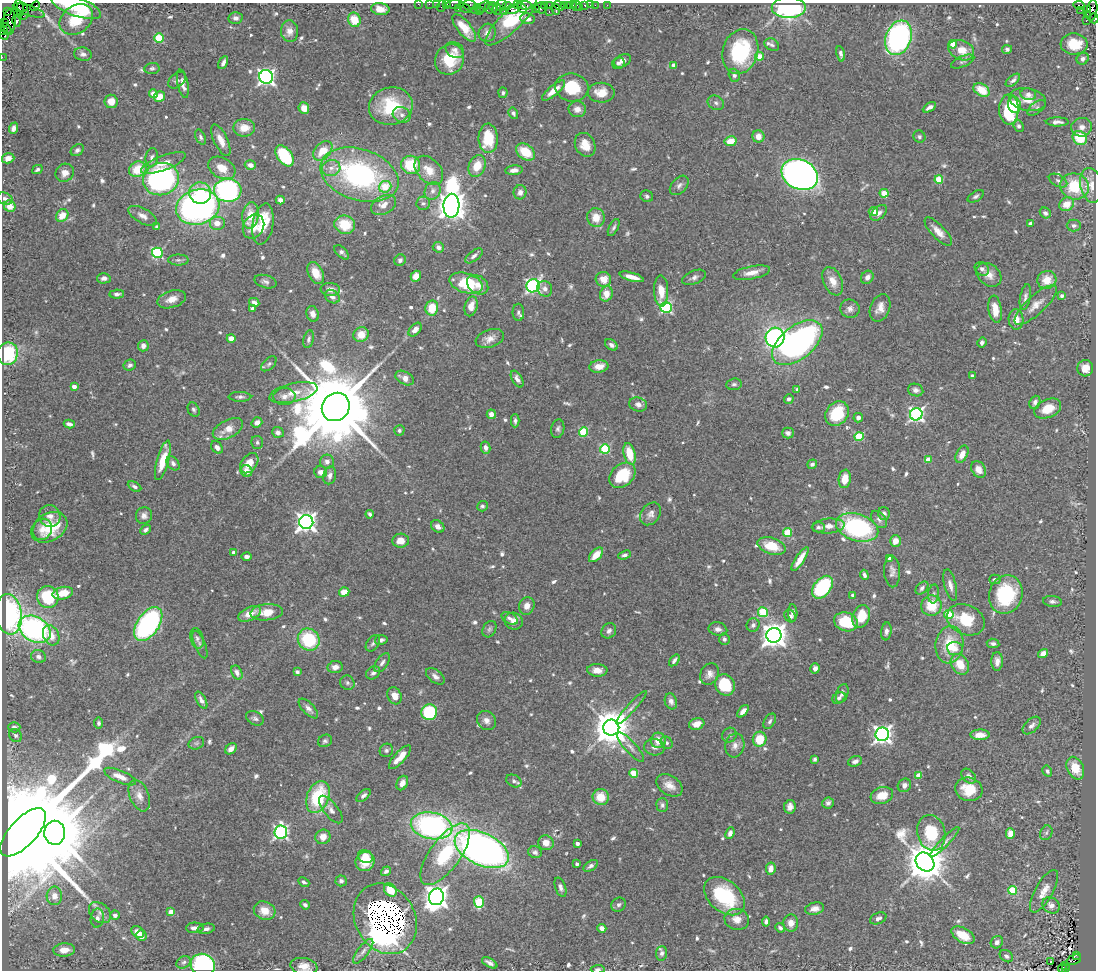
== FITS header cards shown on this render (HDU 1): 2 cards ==
NAXIS1  =                 1094
NAXIS2  =                  968

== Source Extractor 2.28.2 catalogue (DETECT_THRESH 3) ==
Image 1094 x 968 px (HDU 1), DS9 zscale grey, 1 PNG px = 1 image px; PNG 1098 x 972 px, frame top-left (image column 1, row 968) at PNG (2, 3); each listed source drawn as its Kron ellipse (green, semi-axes under 4 px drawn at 4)
Background 0.743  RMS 0.037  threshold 0.111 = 3 sigma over >= 5 px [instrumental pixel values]
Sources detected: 697; of the 697, the 500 brightest by FLUX_AUTO listed and drawn (197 fainter detections omitted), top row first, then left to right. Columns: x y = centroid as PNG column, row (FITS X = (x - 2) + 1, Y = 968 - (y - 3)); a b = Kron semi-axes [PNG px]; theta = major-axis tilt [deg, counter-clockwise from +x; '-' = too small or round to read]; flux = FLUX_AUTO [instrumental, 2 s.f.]
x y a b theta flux
418 4 2 2 - 14
429 4 2 2 - 32
436 4 2 2 - 24
447 4 3 3 - 110
455 4 9 3 1 120
470 5 6 5 - 91
501 5 6 5 - 90
508 5 5 2 - 180
518 5 4 3 - 39
525 5 7 2 -8 170
544 5 3 2 - 55
549 5 3 2 - 58
565 5 2 2 - 47
569 5 3 2 - 73
573 5 2 2 - 15
585 5 3 3 - 70
590 5 2 2 - 10
595 5 2 2 - 28
607 5 2 2 - 11
1079 5 6 3 -7 160
35 6 5 3 - 70
441 6 6 2 72 130
559 6 6 4 -32 180
577 6 5 2 - 24
22 7 6 4 -9 98
76 7 26 9 -20 160
483 7 7 3 43 71
494 7 5 3 - 130
580 7 2 2 - 13
19 8 8 3 -76 120
465 8 7 3 -29 190
489 8 6 3 -80 200
522 8 6 3 -46 190
535 8 2 2 - 48
541 8 6 5 - 140
789 8 17 10 1 390
380 9 9 6 -8 19
458 9 3 2 - 56
476 9 5 3 - 120
497 9 6 4 -88 160
513 9 6 4 16 450
556 9 6 3 -77 240
1088 9 4 3 - 320
28 10 17 5 -19 150
1081 10 2 2 - 11
1092 10 11 5 81 390
479 11 3 3 - 49
504 11 2 2 - 39
7 12 3 2 - 46
549 12 3 2 - 120
1087 14 3 2 - 20
24 15 6 2 44 58
235 18 7 6 - 10
1094 18 5 3 - 90
76 19 18 13 36 82
528 19 7 5 -9 10
354 20 7 6 - 56
16 21 5 4 - 330
511 21 34 10 43 120
1086 21 2 2 - 18
4 22 3 2 - 44
10 22 13 6 86 490
5 28 7 3 -41 170
464 28 17 6 -51 34
3 31 4 3 - 65
290 31 11 8 -85 17
487 33 9 8 - 13
4 35 5 3 - 160
159 38 5 4 - 120
898 38 18 12 69 640
953 44 4 4 - 46
1074 44 13 10 -3 68
772 45 8 6 -30 6
1007 49 5 4 - 5.9
455 50 10 7 -33 11
961 50 13 9 -22 39
740 52 23 17 73 190
83 54 9 6 -11 9.7
841 54 8 4 -78 7.6
759 56 4 4 - 44
2 57 2 2 - 13
450 59 16 14 61 84
1083 59 6 5 - 12
622 61 9 6 29 13
963 62 12 5 23 7.5
223 63 7 3 64 9.1
618 63 6 5 - 7.2
674 65 4 4 - 13
152 68 7 5 8 5.7
734 75 7 5 -72 6.1
266 77 7 6 - 890
177 80 10 6 41 8.2
1013 80 8 4 40 8.1
183 84 14 5 -78 16
572 87 17 14 -7 99
981 90 8 6 -32 51
553 91 14 5 40 30
503 93 5 4 - 5.8
601 93 13 10 -1 37
154 94 4 4 - 39
1028 94 8 6 -11 10
159 97 6 5 - 32
1028 100 19 11 -10 35
111 101 6 6 - 26
716 103 8 6 -27 7.6
1014 105 8 6 -80 66
391 106 22 18 12 140
929 107 7 4 30 10
304 108 6 5 - 29
1037 108 10 5 39 6.7
577 109 8 8 - 16
1009 109 15 9 -90 170
513 113 6 4 -60 6
402 115 9 7 -25 12
1057 122 11 4 0 11
1019 126 6 5 - 6.3
1082 127 10 9 - 15
13 128 6 4 68 9.6
244 128 11 8 0 34
758 136 6 6 - 24
201 137 8 5 -65 5.9
919 137 6 6 - 6.1
488 138 14 9 -88 93
1080 138 7 6 - 81
221 140 17 7 -64 25
731 141 6 5 - 41
585 145 12 10 -62 35
77 150 7 5 38 7.4
323 151 11 7 45 45
525 152 10 7 -39 65
285 156 12 7 -54 140
152 157 9 6 81 9.2
8 158 6 5 - 17
163 163 24 7 21 29
250 165 6 4 -17 14
411 165 9 9 - 99
477 166 11 8 66 45
222 168 14 10 -30 36
331 168 9 8 - 16
138 169 9 7 27 68
37 170 5 4 - 6.3
429 170 17 11 -45 39
514 170 9 5 6 14
65 173 9 8 - 19
359 175 40 25 -18 500
800 175 19 14 -26 1600
161 179 18 16 17 530
939 180 4 4 - 81
1058 181 10 6 -27 7.6
679 185 11 7 47 9.9
1091 185 17 11 -79 28
1075 186 14 13 - 110
385 187 6 6 - 57
228 190 14 11 -1 550
433 191 9 7 61 13
520 192 7 6 - 13
200 193 11 10 - 58
884 193 4 4 - 49
647 196 6 5 - 6.7
976 196 9 5 32 7.4
5 199 8 6 -21 8.3
280 200 4 4 - 10
423 203 7 7 - 7.2
1067 204 7 6 - 33
383 205 13 9 27 26
10 206 6 5 - 30
451 206 12 8 88 3900
198 207 22 17 16 850
873 212 5 4 - 28
879 213 10 6 43 12
1045 213 6 5 - 6.6
62 215 7 5 46 35
250 215 13 8 83 47
143 216 16 7 -29 16
596 217 9 8 - 37
217 223 8 7 - 22
1030 223 4 3 - 5.9
263 224 21 10 80 70
345 225 10 9 - 74
1074 225 7 6 - 8
254 226 12 10 60 34
157 227 4 4 - 6.6
614 227 9 4 63 6.7
938 231 18 6 -47 23
438 247 6 5 - 10
342 252 9 5 -45 7.6
157 253 5 5 - 280
474 256 10 5 38 9
178 260 10 5 0 7.2
400 260 6 5 - 6.5
982 269 8 6 -37 8.1
316 273 12 7 -63 35
752 273 19 6 11 25
989 275 14 10 -40 24
416 276 5 5 - 27
632 277 12 4 -16 24
694 277 12 6 23 11
867 277 7 6 - 16
104 278 6 5 - 11
603 279 8 7 - 30
1047 280 9 9 - 37
833 281 15 9 -66 30
265 282 11 6 -15 8.3
466 283 17 9 -17 140
478 285 11 8 -37 22
533 286 7 6 - 630
330 289 10 6 -4 17
545 289 8 7 - 11
661 291 15 7 -89 39
117 294 7 4 4 7.2
606 294 8 6 67 33
1062 296 4 3 - 8.7
332 297 8 6 -35 13
1025 297 13 5 79 9.6
172 299 15 8 17 25
254 302 5 4 - 9.1
1036 305 27 9 42 30
471 306 10 6 74 26
666 307 5 5 - 330
432 308 7 6 - 57
880 308 14 9 68 23
253 309 4 3 - 9.5
850 309 10 9 - 13
995 309 14 6 -81 34
518 312 8 6 -88 7.9
313 314 8 6 -74 14
1016 319 10 7 -88 24
415 330 8 5 48 16
361 335 8 7 - 32
231 338 4 4 - 38
490 338 14 9 18 20
775 338 10 9 - 530
309 339 9 5 77 6.5
797 343 29 16 39 860
982 343 5 4 - 8.7
611 345 7 5 -36 8.3
143 346 5 5 - 15
8 354 11 10 - 150
269 364 9 5 44 6.4
130 365 6 5 - 6.8
599 366 9 6 6 26
1085 368 8 8 - 26
972 376 3 3 - 6
405 378 10 6 -29 18
517 379 9 5 -59 11
734 384 8 5 6 6.7
74 386 4 4 - 18
797 389 4 3 - 6
916 390 8 6 -16 9.8
293 393 24 9 13 40
240 397 11 5 0 7.5
284 397 11 8 4 16
789 399 5 4 - 6
1035 402 7 5 69 8.2
638 404 9 7 -17 13
336 407 15 13 49 52000
1048 409 14 9 23 44
194 410 7 5 -61 6.3
491 414 5 4 - 17
837 414 13 10 54 110
916 414 6 6 - 680
858 418 5 4 - 9
515 421 6 4 89 7.6
257 422 5 5 - 12
69 424 5 3 - 9.2
228 429 16 8 27 35
558 429 9 6 80 7.9
399 430 5 5 - 5.8
278 432 6 5 - 11
583 432 4 4 - 130
788 433 6 5 - 10
859 437 5 4 - 120
257 442 7 6 - 5.8
217 447 7 5 -53 12
486 447 6 5 - 11
605 449 5 5 - 180
630 454 11 5 -74 57
962 454 9 5 63 21
163 460 20 6 75 62
928 460 4 4 - 41
327 462 7 7 - 11
173 463 8 5 -54 8.6
249 463 11 7 52 33
812 464 5 4 - 6.6
979 469 9 6 -57 20
247 471 6 5 - 21
320 472 6 5 - 14
330 475 9 6 77 13
622 475 15 11 40 100
845 479 9 6 82 36
134 487 7 4 -29 7.3
482 506 5 5 - 6
370 514 4 3 - 6
651 514 12 9 53 14
884 514 6 6 - 8.7
144 515 8 8 - 12
50 516 11 10 - 18
879 519 10 6 -51 9.1
306 522 7 7 - 1400
438 526 7 5 -38 12
828 526 16 7 5 20
49 527 19 14 30 77
818 527 6 5 - 6
857 527 22 13 -17 330
42 529 11 9 66 20
146 530 6 4 44 6.9
788 533 4 4 - 93
401 541 8 7 - 26
895 541 6 5 - 23
772 546 14 8 -18 61
233 552 4 4 - 6.3
596 555 9 5 46 30
625 555 6 4 19 6.6
247 556 5 4 - 9.1
890 558 4 3 - 12
800 559 14 4 57 28
892 571 16 8 -87 14
864 575 5 3 - 7
995 579 6 5 - 6.7
950 585 16 6 -75 15
822 587 13 8 51 250
922 588 7 5 46 7.9
344 592 5 4 - 36
63 593 10 6 12 45
934 594 9 5 84 7.1
853 595 4 4 - 5.7
1006 595 19 16 72 180
48 597 11 10 - 130
1052 601 9 5 -7 7.6
527 606 9 7 68 16
931 606 10 10 - 69
267 612 16 8 5 39
763 612 5 5 - 120
793 613 8 5 -88 11
9 614 20 13 -83 350
250 614 12 6 25 29
949 614 5 4 - 83
790 616 6 5 - 8.2
861 616 12 8 68 54
510 618 9 5 -30 8.6
966 620 19 14 -24 90
514 621 9 8 - 16
846 622 12 9 -16 82
148 624 19 11 55 540
753 625 7 6 - 8.1
35 629 17 12 -29 480
489 629 9 6 61 6.6
718 629 9 6 -13 11
609 631 8 7 - 9.3
886 631 9 5 83 9.1
51 635 10 8 -64 30
774 635 7 7 - 2700
197 638 10 6 -75 8.3
309 639 11 10 - 140
724 639 6 5 - 6.5
381 640 6 5 - 6.8
373 643 9 6 53 6.6
993 643 6 4 -9 7
200 645 14 5 -67 7.9
949 645 19 14 82 87
955 649 8 6 -5 13
1043 653 5 4 - 17
38 657 7 6 - 8.1
674 660 7 3 53 7.1
997 661 9 6 89 16
382 663 11 5 55 8.7
960 664 11 8 -58 48
335 667 7 6 - 14
815 668 5 4 - 11
597 670 10 6 -3 19
297 672 4 3 - 5.7
237 673 7 5 -62 11
373 673 7 6 - 8.3
709 674 11 9 62 15
435 676 11 6 -38 12
347 683 7 6 - 6.1
725 685 11 9 -57 97
842 694 10 6 71 8.4
395 696 9 7 -68 23
839 698 7 5 33 6.2
201 700 9 4 -60 10
671 701 8 6 -72 10
308 708 12 6 -45 12
631 708 22 4 48 12
743 711 7 4 49 14
429 712 8 8 - 170
255 718 9 6 -29 7.5
486 721 10 9 - 15
770 721 8 5 58 6.8
99 723 5 4 - 5.9
697 724 8 5 18 23
1032 725 11 6 43 11
14 727 6 5 - 7.7
611 728 8 8 - 7000
882 734 7 6 - 1100
15 735 7 6 - 6
729 735 8 7 - 6.6
980 735 9 5 1 27
760 739 7 7 - 61
658 740 8 7 - 36
325 741 7 6 - 5.8
196 743 8 6 20 6.4
667 743 7 5 -44 6.3
735 745 12 9 79 17
630 747 19 6 -48 16
654 747 10 8 -10 12
231 749 6 4 41 16
386 750 7 6 - 6.8
400 757 15 5 47 29
815 759 4 3 - 5.7
855 761 7 5 18 11
1075 768 12 8 -65 48
1047 771 6 4 -58 5.7
634 773 4 4 - 59
919 776 4 4 - 36
969 776 8 6 -45 9.7
120 777 17 6 -23 29
514 781 8 6 -27 6.9
402 783 7 5 65 14
669 785 14 9 -33 24
904 785 7 6 - 13
969 789 14 11 -17 58
363 795 8 4 41 7.8
139 796 16 9 -68 24
882 796 11 8 17 37
318 797 16 11 69 150
601 797 8 8 - 47
828 803 6 5 - 7.7
662 805 7 6 - 7.5
790 807 7 5 82 13
331 810 17 7 -51 14
432 826 21 13 -10 600
23 832 30 13 47 130000
281 832 7 6 - 510
55 833 12 10 89 23000
730 833 6 4 68 11
931 833 18 14 -74 110
1046 833 8 6 63 6.3
1010 834 5 4 - 35
323 837 8 7 - 20
945 842 20 4 46 12
546 843 8 7 - 23
577 843 4 3 - 6.5
482 849 29 16 -25 1500
535 852 7 6 - 6.8
445 854 36 15 54 150
365 856 8 6 -26 46
365 862 10 9 - 42
925 862 10 8 -48 8500
577 864 4 3 - 8.4
591 866 8 4 34 8.1
771 869 6 5 - 17
386 871 5 4 - 6.8
341 881 5 5 - 7.3
304 882 6 4 -26 5.9
561 887 10 5 -71 9
390 890 7 5 -51 47
1012 890 4 4 - 130
1044 891 24 9 61 29
54 896 9 8 - 15
724 896 23 15 -40 190
436 897 8 7 - 2200
479 902 5 5 - 130
305 905 5 4 - 6
619 905 7 6 - 7.1
1051 905 9 7 -37 14
815 909 9 6 13 17
265 911 11 9 -24 34
171 912 4 4 - 36
100 913 12 9 -41 14
115 915 5 4 - 9.6
97 918 9 6 82 9.9
878 918 8 5 24 9.8
385 919 37 30 -62 5800
737 919 12 10 -12 25
766 922 5 4 - 7.2
791 923 8 7 - 18
195 928 9 5 1 13
602 928 4 4 - 13
780 928 5 4 - 7.3
206 929 9 5 11 8.4
138 932 7 5 -43 24
141 935 5 5 - 19
963 935 12 7 -31 50
997 942 6 5 - 11
64 950 11 6 4 28
363 951 15 5 52 12
661 953 7 5 83 7.7
1076 955 3 2 - 130
1006 956 7 5 -37 8.8
1074 960 7 4 23 360
184 962 7 5 32 5.8
1051 962 3 2 - 6.7
490 963 8 4 -30 12
203 965 12 11 - 380
1066 965 3 2 - 170
304 966 13 8 -10 23
1062 968 5 3 - 63
598 969 7 4 3 7.6
1065 969 3 3 - 77
At the frame edge (FLAGS 8, measured only in part): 15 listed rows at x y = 418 4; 429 4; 436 4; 447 4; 455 4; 441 6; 76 7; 1094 18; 3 31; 4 35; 2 57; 5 199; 203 965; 304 966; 598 969
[197 fainter detections neither listed nor drawn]